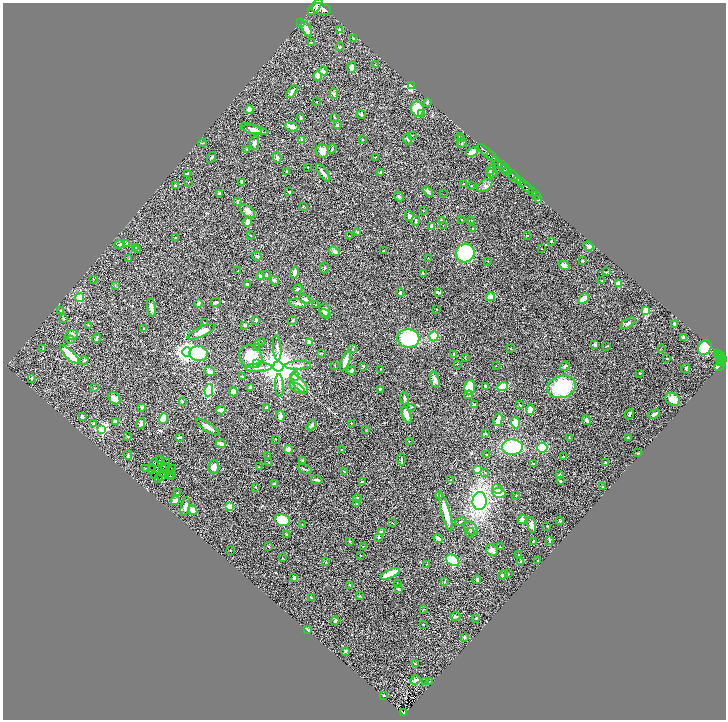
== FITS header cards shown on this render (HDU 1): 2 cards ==
NAXIS1  =                 1447
NAXIS2  =                 1435

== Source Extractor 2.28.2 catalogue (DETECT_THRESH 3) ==
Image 1447 x 1435 px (HDU 1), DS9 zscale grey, zoomed out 1/2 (1 PNG px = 2 x 2 image px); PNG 728 x 722 px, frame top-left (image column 2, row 1434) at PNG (3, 3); each listed source drawn as its Kron ellipse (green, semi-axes under 4 px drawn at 4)
Background 0.772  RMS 0.041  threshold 0.122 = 3 sigma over >= 5 px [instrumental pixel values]
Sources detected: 407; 43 cannot appear on this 1/2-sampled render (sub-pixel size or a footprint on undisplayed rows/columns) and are neither listed nor drawn; the other 364 listed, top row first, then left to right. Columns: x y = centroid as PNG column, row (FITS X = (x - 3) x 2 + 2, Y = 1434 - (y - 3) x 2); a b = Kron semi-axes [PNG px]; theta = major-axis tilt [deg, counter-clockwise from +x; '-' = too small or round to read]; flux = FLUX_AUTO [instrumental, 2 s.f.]
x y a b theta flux
315 6 10 4 51 2800
321 9 10 6 -12 4000
300 23 3 2 - 12
306 29 8 3 -61 59
340 29 4 3 - 9.6
353 38 4 3 - 7.6
311 42 3 2 - 3.6
340 47 4 3 - 7.3
375 65 3 2 - 2.2
352 67 5 4 - 30
323 71 5 3 - 22
318 76 4 3 - 86
411 86 3 2 - 570
292 92 7 3 53 28
334 93 5 3 - 11
316 102 2 2 - 6.6
427 102 3 3 - 12
418 109 8 6 -65 200
249 110 4 3 - 29
422 113 2 2 - 8.6
361 114 4 4 - 10
335 117 3 2 - 4.3
301 118 4 3 - 14
337 125 4 3 - 9
292 127 7 4 -18 45
251 129 11 4 -17 28
255 130 13 4 -11 34
412 136 2 2 - 3.9
459 137 4 2 - 4.7
462 138 4 2 - 6.7
408 139 5 4 - 12
302 140 4 4 - 18
363 140 2 2 - 6
203 143 4 3 - 5.6
254 143 7 4 85 36
462 143 5 3 - 8.9
247 149 3 2 - 7.6
332 149 4 2 - 6.4
322 151 6 6 - 64
472 152 6 4 24 87
487 153 12 2 -42 1100
211 157 6 3 63 9.8
277 157 5 3 - 21
492 157 6 3 -41 970
375 158 4 2 - 4.3
495 161 3 1 - 140
498 164 4 3 - 360
501 165 3 2 - 260
308 167 2 2 - 2.4
505 168 5 3 - 350
490 170 4 2 - 7.5
507 171 4 3 - 530
287 172 3 3 - 8.1
380 172 3 3 - 5
323 173 10 3 -54 29
492 173 5 3 - 12
187 174 4 2 - 11
513 176 6 3 -52 1500
518 180 3 2 - 310
188 182 3 2 - 3.2
242 182 4 2 - 6.9
521 182 5 3 - 680
464 184 2 2 - 6.1
175 185 3 2 - 5.6
485 185 8 5 36 24
471 186 3 2 - 4.4
526 187 7 2 -41 300
289 192 3 2 - 8.7
428 192 6 3 -50 18
532 192 2 1 - 34
219 194 3 3 - 19
443 194 2 1 - 14
536 195 2 1 - 13
399 197 5 3 - 12
539 200 3 2 - 59
237 202 4 2 - 5.5
303 206 3 2 - 3.6
423 210 2 1 - 2.2
248 211 8 5 -39 38
409 216 5 3 - 26
441 220 3 2 - 4.7
461 220 2 2 - 3.4
471 220 2 2 - 2.7
416 221 5 2 - 9.4
247 222 5 4 - 25
443 225 2 1 - 1.9
432 226 3 3 - 41
473 228 2 2 - 6.9
357 232 3 2 - 5.4
250 235 3 2 - 3
527 235 3 2 - 3.4
349 236 2 2 - 5.9
175 238 3 2 - 5.1
551 242 2 2 - 12
126 243 3 2 - 3.4
120 244 5 3 - 11
589 246 5 4 - 12
135 248 4 3 - 8.1
542 249 2 1 - 1.7
138 250 3 2 - 3.7
383 250 2 1 - 3.7
334 251 5 3 - 25
465 253 9 9 - 490
257 256 5 3 - 13
428 258 2 1 - 8.5
129 259 3 2 - 4.1
582 260 2 2 - 8.3
488 261 2 2 - 3.1
564 265 6 3 -32 41
324 268 5 2 - 7.1
238 271 2 2 - 6.6
606 272 3 3 - 5.4
295 273 6 3 77 41
423 273 3 3 - 5.2
266 275 4 3 - 14
261 276 4 3 - 32
93 279 3 2 - 3.2
274 280 5 2 - 9.4
602 281 3 2 - 2.9
247 284 3 3 - 8.4
618 284 2 2 - 170
115 286 3 2 - 3.2
297 289 5 3 - 11
438 292 3 2 - 12
400 293 4 2 - 9.3
80 297 4 4 - 89
490 297 4 3 - 90
305 299 5 3 - 23
584 299 6 4 45 76
216 302 5 3 - 14
298 303 8 3 -11 18
198 304 4 3 - 18
316 305 3 2 - 2.8
151 307 9 4 -81 34
437 309 2 1 - 3.6
60 310 3 2 - 3.3
325 310 6 5 - 26
646 310 2 2 - 160
325 314 6 3 -33 11
63 318 4 2 - 4.9
256 320 2 2 - 23
292 321 4 3 - 7
204 323 3 2 - 2.8
628 323 8 4 29 24
675 324 3 2 - 17
89 325 3 2 - 4.1
244 325 3 3 - 15
143 328 3 2 - 4.9
201 332 15 5 25 83
72 335 7 5 21 23
434 336 5 4 - 150
684 337 4 3 - 13
97 338 5 2 - 12
408 338 11 9 -4 510
70 339 3 3 - 5.7
261 341 3 2 - 5.5
309 342 4 3 - 37
258 344 4 2 - 5.8
595 345 3 3 - 26
606 346 3 2 - 3.6
257 348 2 2 - 4.6
277 348 13 3 -85 27
705 348 8 6 55 290
43 349 2 1 - 2.6
353 349 4 2 - 4.5
510 349 2 2 - 3
662 349 2 1 - 3.5
187 352 4 4 - 4200
322 353 2 2 - 2.8
717 353 2 1 - 46
199 354 9 7 -8 290
454 354 3 3 - 8.5
70 355 13 4 -44 230
719 355 2 2 - 97
251 356 12 10 -38 180
465 357 3 2 - 3.2
721 357 4 2 - 130
666 359 2 1 - 4.2
84 360 4 3 - 6.4
724 360 3 2 - 340
345 361 10 4 71 71
721 361 4 2 - 280
721 362 4 3 - 250
257 364 4 3 - 9
457 364 2 1 - 3.1
298 365 13 3 3 31
335 365 3 2 - 3.4
363 366 3 2 - 6.1
496 366 2 1 - 2.1
565 366 5 3 - 15
719 366 5 3 - 67
278 367 5 5 - 18000
259 368 13 3 3 28
686 368 4 3 - 7.8
380 369 2 2 - 3.1
210 371 5 3 - 33
351 371 4 3 - 12
639 373 3 2 - 4.9
242 376 4 3 - 5.1
295 376 4 4 - 62
32 378 2 2 - 23
435 380 8 4 -73 32
299 384 12 5 -48 150
280 385 11 3 -87 20
485 386 2 2 - 6.5
250 387 3 2 - 9.5
470 387 7 5 83 170
503 387 5 3 - 180
561 387 14 11 16 490
95 388 3 2 - 3.5
297 388 8 4 -32 26
380 389 3 2 - 7.5
209 390 6 4 83 420
233 392 4 3 - 36
468 395 4 4 - 11
114 398 7 5 -48 35
405 398 6 3 -81 19
673 399 7 6 - 53
182 401 4 3 - 7.9
474 405 3 3 - 19
520 405 3 2 - 3.8
267 407 3 3 - 13
411 407 3 2 - 4.5
142 408 2 2 - 36
221 410 5 3 - 46
530 410 5 3 - 78
629 414 5 2 - 9.7
654 414 6 3 26 26
406 415 9 3 -69 70
82 416 4 3 - 17
280 416 5 4 - 58
163 419 6 4 69 100
498 420 6 3 75 84
587 420 5 3 - 22
115 421 4 3 - 23
141 423 6 3 64 21
351 423 3 2 - 3.5
516 423 5 4 - 72
93 424 3 3 - 7.2
312 425 6 4 56 14
208 427 13 4 -32 39
102 429 4 3 - 730
366 430 2 2 - 3
486 434 3 2 - 4
128 436 4 2 - 3.9
179 437 3 2 - 8.4
628 437 3 2 - 3.5
569 438 3 2 - 4.4
276 439 2 1 - 3.6
409 441 3 2 - 4.8
221 444 5 3 - 22
512 447 10 8 -2 450
542 448 5 5 - 200
288 449 4 4 - 45
341 449 3 2 - 3.1
637 453 3 3 - 5.4
128 455 4 3 - 7.3
487 455 2 1 - 3
268 456 3 2 - 3.4
563 456 2 2 - 2.7
160 460 3 2 - 1.9
401 460 6 3 -86 14
303 461 3 2 - 11
155 462 2 2 - 5.9
167 462 3 1 - 2.4
269 462 2 2 - 3.9
606 462 4 3 - 8.3
534 464 3 3 - 12
164 467 2 1 - 0.33
214 467 7 5 -90 32
259 467 3 2 - 3.8
151 468 2 1 - 2.1
166 468 2 1 - 4.8
145 469 4 2 - 3.9
162 469 3 1 - 0.89
172 469 2 1 - 3.6
305 469 7 2 -22 7.2
477 469 4 4 - 29
151 470 2 1 - 23
170 470 3 1 - 1.9
344 472 2 2 - 4.6
485 473 3 2 - 3.2
163 474 2 1 - 1.6
560 474 3 3 - 7.1
155 475 3 2 - 4.2
171 475 2 1 - 3.3
161 476 2 1 - 3.8
170 477 2 2 - 10
159 479 3 1 - 8.2
317 480 6 2 -11 19
450 480 2 2 - 3.8
560 481 4 3 - 5.2
362 482 4 3 - 12
274 483 3 2 - 4.8
255 487 2 2 - 4.9
603 487 2 2 - 13
497 489 5 4 - 61
177 493 2 2 - 4.3
499 493 7 5 -12 83
439 495 4 2 - 8.3
516 495 3 2 - 3.4
357 498 4 2 - 5.7
175 500 5 4 - 26
480 501 9 7 86 1000
356 504 3 2 - 3.9
230 506 2 2 - 210
185 507 9 4 79 30
193 510 5 4 - 49
446 512 20 4 -75 160
522 519 4 4 - 24
282 520 7 6 - 200
560 521 4 3 - 7.3
460 522 5 3 - 9.7
392 523 3 2 - 2.4
302 524 2 1 - 3.2
531 525 8 4 -77 31
547 526 2 2 - 3.3
471 528 8 5 -41 27
381 532 3 3 - 24
470 533 5 3 - 8.3
287 534 2 2 - 6
379 537 2 2 - 11
438 538 5 3 - 27
549 540 3 2 - 5.8
349 541 3 2 - 4.9
534 541 3 1 - 7.3
363 546 3 2 - 3.1
269 547 4 2 - 4.6
500 547 2 2 - 6.1
230 550 2 2 - 4.5
492 550 6 5 - 32
360 555 2 2 - 3.7
519 555 2 2 - 3.9
282 557 2 2 - 2.6
453 560 7 5 -33 220
538 560 2 1 - 2.3
521 561 3 2 - 6.2
326 562 2 2 - 4.1
427 564 2 2 - 3.9
390 574 10 3 24 200
508 574 3 2 - 5.3
503 575 5 3 - 15
294 578 3 3 - 17
477 580 4 3 - 8.2
445 581 4 2 - 4.1
397 583 2 2 - 2.3
350 585 4 2 - 4.6
398 589 2 2 - 6.4
359 596 3 3 - 5.2
311 598 3 2 - 4.9
424 609 2 2 - 2.6
455 616 5 3 - 11
476 618 2 2 - 4.2
335 621 4 3 - 13
423 625 2 2 - 9.7
307 630 3 2 - 4
465 637 3 3 - 8.5
346 651 3 3 - 6
415 663 3 3 - 4.6
416 680 5 3 - 26
426 681 4 2 - 4.9
430 681 2 2 - 2.9
384 695 2 2 - 3.9
403 713 3 3 - 98
At the frame edge (FLAGS 8, measured only in part): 1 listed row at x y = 315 6
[43 sub-pixel or undisplayed-footprint detections neither listed nor drawn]